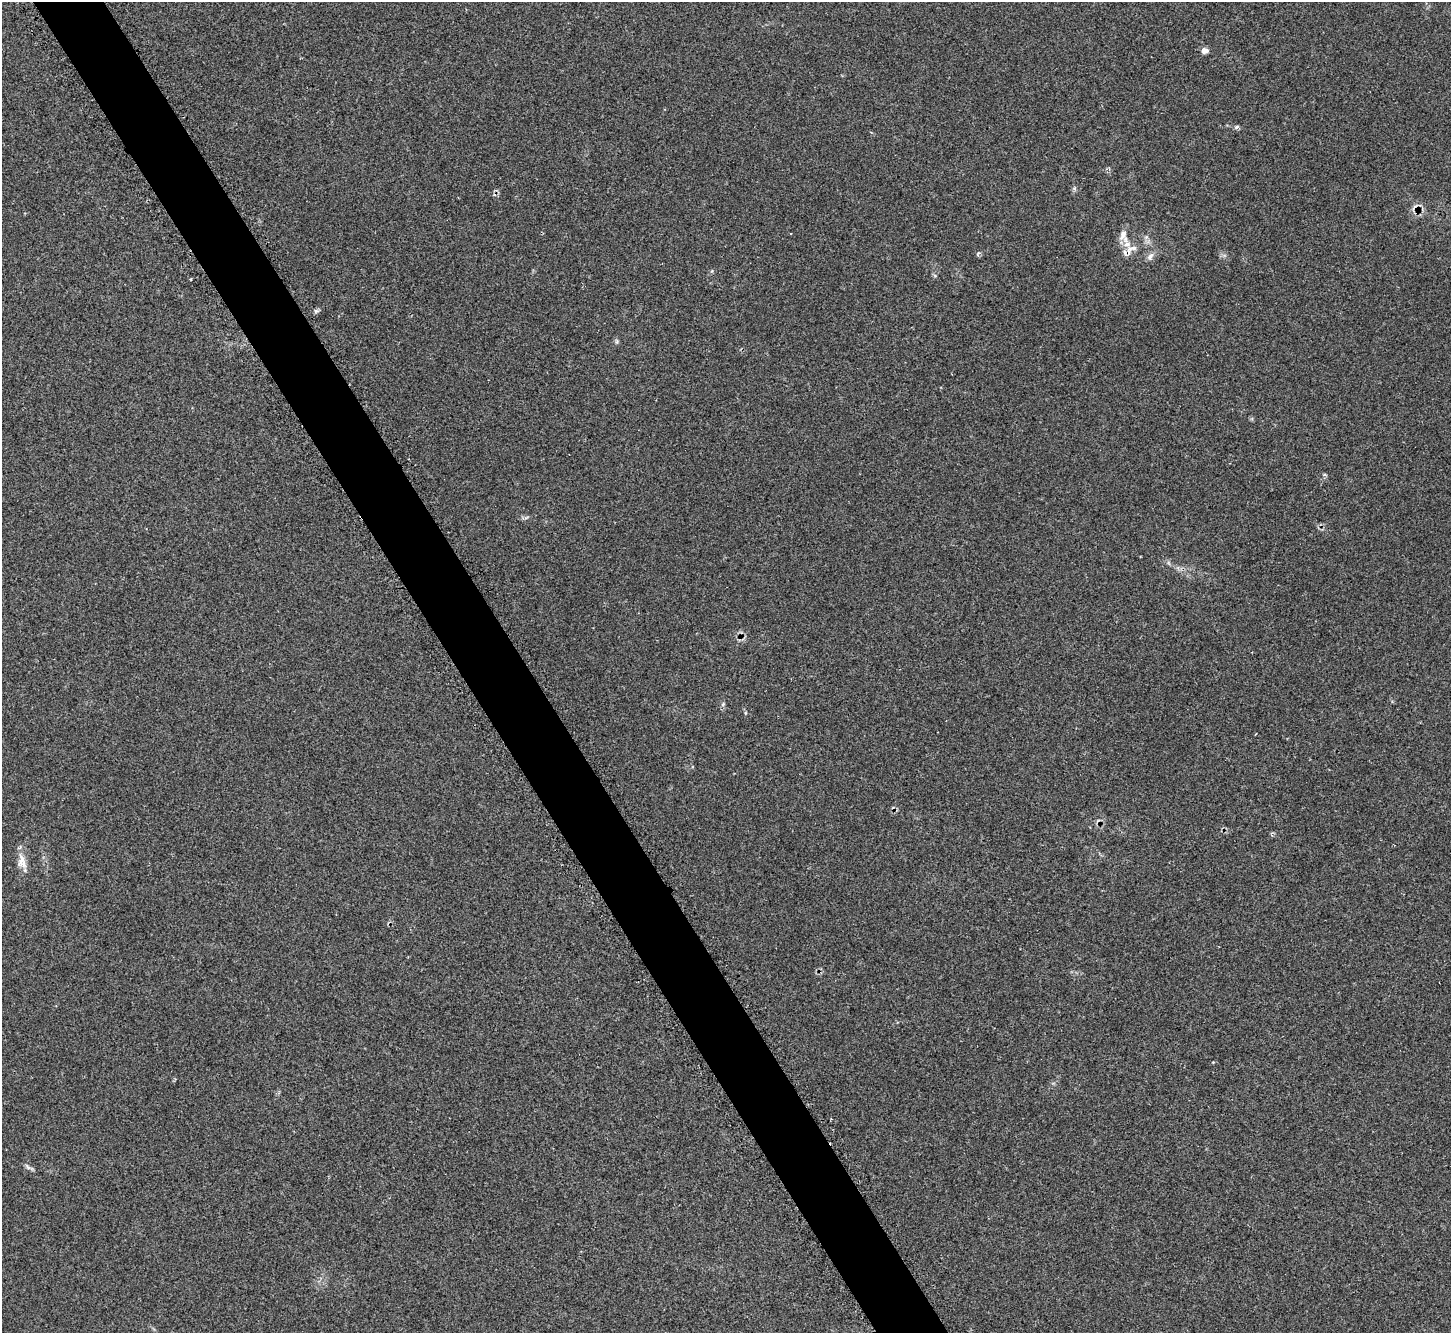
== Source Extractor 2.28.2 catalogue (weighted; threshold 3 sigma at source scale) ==
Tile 11 of 4 x 4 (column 3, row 3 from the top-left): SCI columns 2935-4383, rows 1517-2847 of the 5873 x 5864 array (HDU 1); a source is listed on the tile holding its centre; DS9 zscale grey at full resolution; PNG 1453 x 1335 px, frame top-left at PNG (2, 2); no overlay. Shown black and unused: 5% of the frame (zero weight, under 2 of 3 exposures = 3% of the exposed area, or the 3 px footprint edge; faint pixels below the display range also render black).
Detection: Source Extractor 2.28.2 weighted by HDU 2 'WHT'; one run over the whole footprint, this tile lists its part. Background 0.161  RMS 0.0079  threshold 0.0355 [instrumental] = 3 sigma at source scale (4.5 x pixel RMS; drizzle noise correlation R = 1.50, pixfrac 1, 0.05/0.05 arcsec/px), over >= 5 px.
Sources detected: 9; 1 cosmic-ray / hot-pixel residue — not listed; the other 8 listed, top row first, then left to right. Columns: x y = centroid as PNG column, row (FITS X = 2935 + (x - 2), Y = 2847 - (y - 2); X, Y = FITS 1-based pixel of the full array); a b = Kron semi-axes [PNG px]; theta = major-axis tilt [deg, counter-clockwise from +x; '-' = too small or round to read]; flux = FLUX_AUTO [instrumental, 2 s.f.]
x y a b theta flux
1205 50 8 6 14 3.7
1236 127 7 4 32 1.2
1123 235 17 8 74 5.9
1131 249 20 9 25 8.5
1150 256 12 6 60 3.3
723 704 6 4 48 1.1
22 861 23 11 -79 8.1
28 1167 9 3 -45 1.7
Overlapping masked pixels (flux is a lower limit): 1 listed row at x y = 1131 249